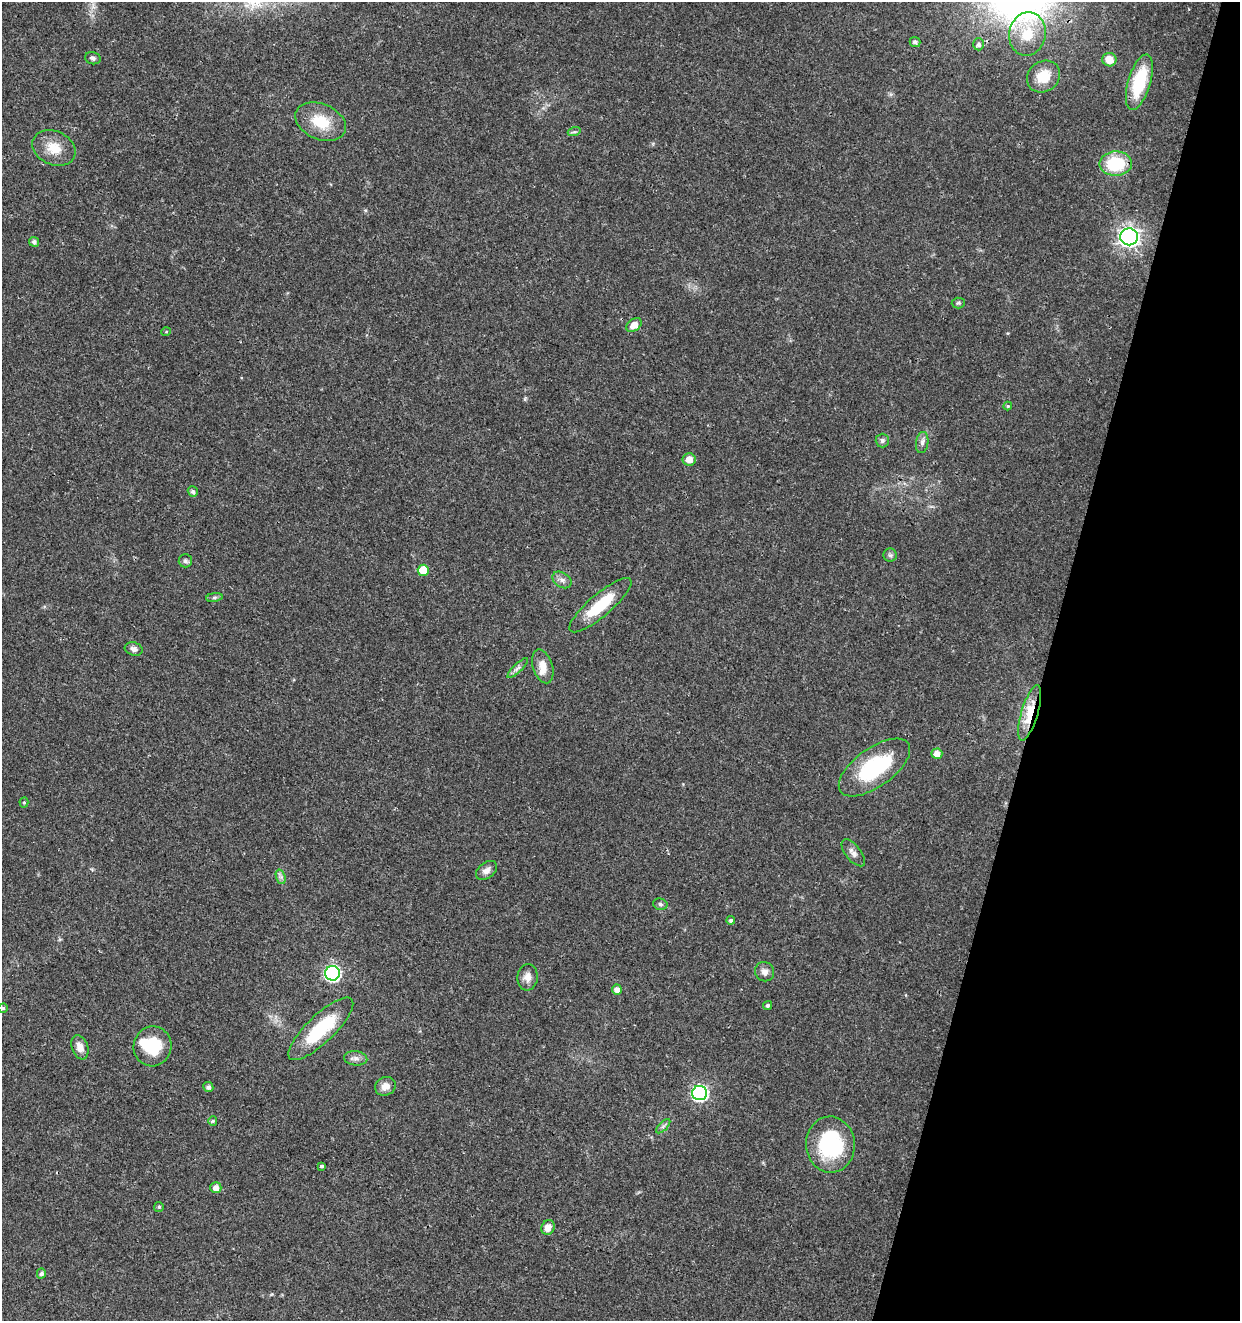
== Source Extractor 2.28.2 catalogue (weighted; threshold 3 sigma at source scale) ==
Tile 8 of 4 x 4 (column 4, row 2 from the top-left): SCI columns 4001-5238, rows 2646-3964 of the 5461 x 5295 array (HDU 1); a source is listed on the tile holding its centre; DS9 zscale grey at full resolution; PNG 1242 x 1323 px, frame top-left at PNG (2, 2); each listed source drawn as its Kron ellipse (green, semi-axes under 4 px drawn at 4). Shown black and unused: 16% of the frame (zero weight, under 3 of 4 exposures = <1% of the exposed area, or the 3 px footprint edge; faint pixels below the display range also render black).
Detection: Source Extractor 2.28.2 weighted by HDU 2 'WHT'; one run over the whole footprint, this tile lists its part. Background 0.0179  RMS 0.0021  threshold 0.00941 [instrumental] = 3 sigma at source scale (4.5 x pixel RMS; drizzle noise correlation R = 1.50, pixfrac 1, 0.0396/0.0396 arcsec/px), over >= 5 px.
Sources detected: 62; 1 inside a brighter object's white glare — neither listed nor drawn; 1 inside a brighter listed object's ellipse — not listed separately; the other 60 listed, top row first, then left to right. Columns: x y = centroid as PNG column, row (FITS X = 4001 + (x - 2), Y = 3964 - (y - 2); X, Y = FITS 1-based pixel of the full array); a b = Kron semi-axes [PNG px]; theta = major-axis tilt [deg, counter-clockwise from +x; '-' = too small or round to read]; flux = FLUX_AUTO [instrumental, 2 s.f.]
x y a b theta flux
1027 34 22 18 80 6.3
915 42 5 5 - 0.63
979 44 6 5 - 0.63
93 58 8 6 -16 0.59
1109 60 7 6 - 2.7
1043 76 17 15 37 4.6
1139 82 29 11 73 11
321 122 26 17 -24 6.5
574 132 6 4 17 0.38
54 148 22 16 -23 4.2
1116 164 16 12 1 10
1129 237 9 8 - 110
34 242 5 5 - 0.68
958 303 6 5 - 0.35
634 325 8 6 35 2.3
166 332 5 3 - 0.18
1008 406 4 4 - 0.22
882 441 7 7 - 0.54
922 443 11 6 81 0.79
689 459 6 6 - 1.8
193 491 5 4 - 0.59
890 555 6 6 - 0.48
185 561 7 6 - 0.5
423 570 5 5 - 6.1
562 580 10 7 -33 1
214 597 8 4 8 0.46
600 605 39 11 40 8.6
134 649 9 6 -19 0.82
543 666 17 9 -72 2.3
518 668 14 4 45 0.67
1030 713 29 8 74 6.6
937 754 5 5 - 1.7
874 767 41 19 36 18
24 802 5 4 - 0.26
853 853 16 7 -51 1.2
487 870 12 7 36 1.4
281 877 7 4 -72 0.55
660 904 7 5 -15 0.45
731 920 4 4 - 0.53
765 972 10 9 - 1.2
332 973 7 7 - 46
528 977 13 10 84 1.6
617 990 5 5 - 1.5
768 1005 5 4 - 0.45
3 1008 4 4 - 0.33
321 1029 43 14 44 13
152 1046 20 19 - 8
80 1047 12 8 -70 1.8
356 1058 12 7 -5 1.1
385 1086 11 9 28 1.6
208 1087 5 5 - 0.74
700 1093 7 7 - 45
213 1121 5 4 - 0.28
663 1126 9 3 45 0.46
830 1144 28 24 -86 18
322 1166 4 3 - 1
216 1188 5 5 - 1.4
159 1207 5 4 - 0.39
548 1227 7 6 - 1.7
41 1273 5 4 - 0.69
Overlapping masked pixels (flux is a lower limit): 1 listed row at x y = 1030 713